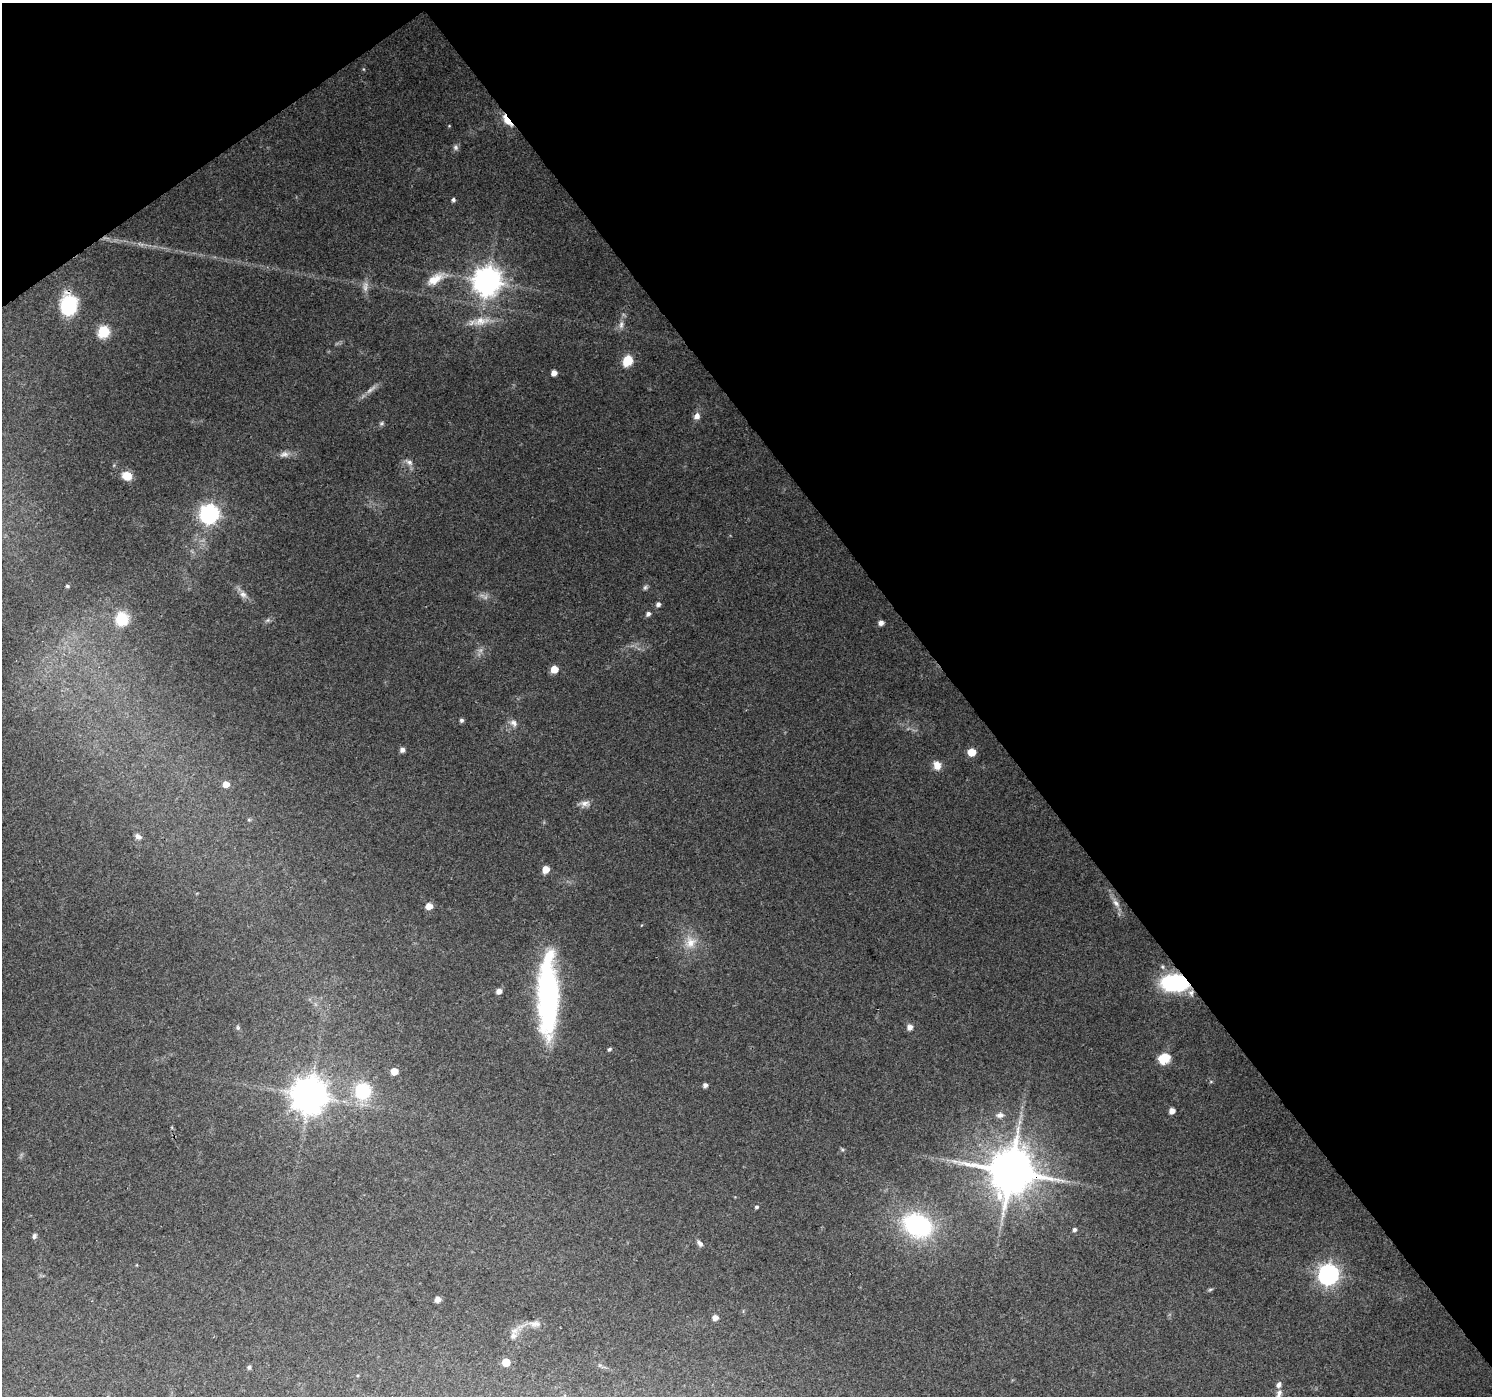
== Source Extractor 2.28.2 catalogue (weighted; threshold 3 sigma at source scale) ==
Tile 3 of 4 x 4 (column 3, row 1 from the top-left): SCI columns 2985-4474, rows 4376-5769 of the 5964 x 5900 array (HDU 1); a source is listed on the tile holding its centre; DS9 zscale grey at full resolution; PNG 1494 x 1398 px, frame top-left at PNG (2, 3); no overlay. Shown black and unused: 38% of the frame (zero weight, under 3 of 4 exposures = <1% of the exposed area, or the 3 px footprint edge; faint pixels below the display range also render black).
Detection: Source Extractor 2.28.2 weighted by HDU 2 'WHT'; one run over the whole footprint, this tile lists its part. Background 0.0882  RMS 0.0054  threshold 0.0245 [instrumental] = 3 sigma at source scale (4.5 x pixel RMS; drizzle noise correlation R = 1.50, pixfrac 1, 0.0396/0.0396 arcsec/px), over >= 5 px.
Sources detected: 79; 4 too faint to see at this stretch — not listed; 2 inside a brighter listed object's ellipse — not listed separately; the other 73 listed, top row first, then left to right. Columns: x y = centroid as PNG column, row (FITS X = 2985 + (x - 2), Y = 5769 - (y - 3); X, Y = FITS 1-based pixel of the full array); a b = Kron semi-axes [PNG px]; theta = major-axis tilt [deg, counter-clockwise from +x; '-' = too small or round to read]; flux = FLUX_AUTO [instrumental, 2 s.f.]
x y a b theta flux
363 69 5 3 - 0.53
507 120 18 6 -52 7.7
449 126 4 3 - 0.47
456 147 8 7 - 1.7
453 200 6 5 - 1
435 279 26 11 32 9.8
487 281 9 9 - 790
68 305 19 14 89 41
481 321 28 12 10 10
621 325 13 6 85 2.9
104 332 6 6 - 49
628 360 6 5 - 34
554 373 5 5 - 3.8
697 416 8 7 - 3.3
381 423 7 5 68 1.1
284 454 13 8 11 3.3
409 462 10 7 -27 2.6
127 476 11 9 -25 6.7
209 514 8 7 - 280
67 586 5 4 - 0.93
645 587 7 5 72 1.2
243 594 11 8 -55 3.1
658 604 5 5 - 2.1
648 614 5 4 - 2
122 619 18 17 - 16
267 620 8 5 21 1.4
881 623 6 5 - 2.4
554 669 5 5 - 10
461 720 5 5 - 1.4
513 723 11 9 -44 3.1
402 750 5 5 - 2.7
971 752 6 5 - 12
937 765 10 8 -72 5.5
226 784 5 5 - 6.1
585 803 13 9 10 3.5
138 836 8 5 -29 2.3
546 869 5 5 - 9.6
1116 903 15 7 -55 3.7
429 906 5 5 - 6.6
690 942 18 15 50 9.2
1162 967 7 5 -47 1.1
1174 983 20 12 -2 73
499 991 5 5 - 4.1
1191 993 9 8 - 2.7
548 994 73 17 90 150
910 1027 7 6 - 2.9
238 1028 7 5 -88 1
609 1049 6 4 39 0.89
1164 1058 14 12 29 9.4
394 1071 5 5 - 7.2
1211 1081 5 3 - 0.56
705 1085 4 4 - 2.3
363 1091 19 18 - 28
309 1095 11 10 - 1300
1172 1111 5 4 - 4.4
1000 1115 10 7 4 2.4
842 1150 6 4 -2 0.79
954 1161 11 5 -12 2.4
1010 1171 13 12 - 2800
756 1207 5 4 - 1
917 1225 34 25 -27 66
1074 1230 5 4 - 1.6
34 1236 7 6 - 1.5
700 1243 10 5 -44 1.9
1328 1274 8 7 - 300
1210 1289 8 4 9 0.83
437 1299 5 5 - 3.4
715 1317 5 5 - 3.6
515 1331 29 8 32 5.1
506 1362 5 5 - 14
249 1367 5 4 - 1.1
1279 1385 7 6 - 2.4
1279 1392 9 7 47 2.3
Overlapping masked pixels (flux is a lower limit): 5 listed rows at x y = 507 120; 68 305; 1174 983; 1191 993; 1010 1171